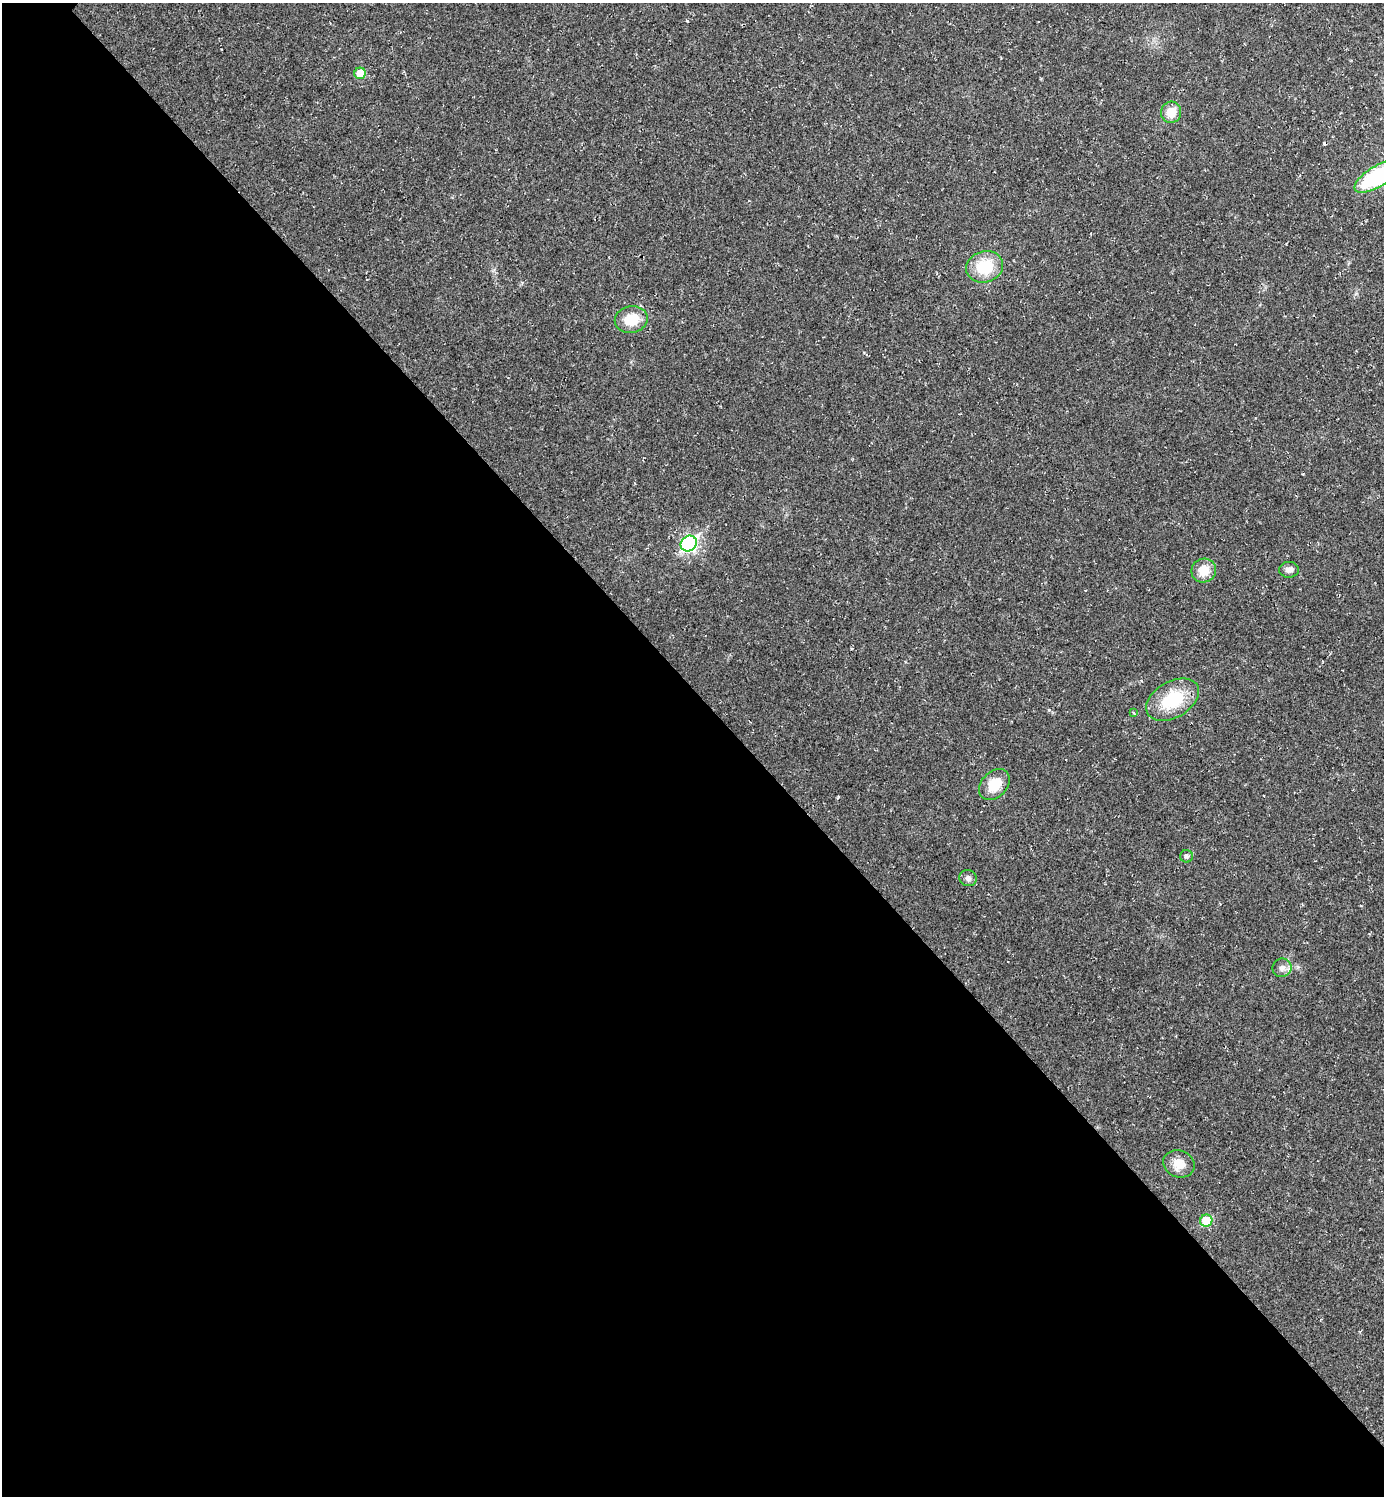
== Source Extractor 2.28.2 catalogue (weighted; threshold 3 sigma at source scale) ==
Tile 14 of 4 x 4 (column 2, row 4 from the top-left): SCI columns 1536-2917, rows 2-1495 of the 5977 x 5977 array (HDU 1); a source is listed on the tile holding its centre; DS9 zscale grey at full resolution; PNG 1386 x 1498 px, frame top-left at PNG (2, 3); each listed source drawn as its Kron ellipse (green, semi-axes under 4 px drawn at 4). Shown black and unused: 54% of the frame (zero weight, under 2 of 3 exposures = <1% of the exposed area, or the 3 px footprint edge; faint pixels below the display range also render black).
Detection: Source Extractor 2.28.2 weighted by HDU 2 'WHT'; one run over the whole footprint, this tile lists its part. Background 0.0318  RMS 0.0063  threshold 0.0283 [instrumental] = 3 sigma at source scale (4.5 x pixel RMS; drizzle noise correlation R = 1.50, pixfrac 1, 0.05/0.05 arcsec/px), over >= 5 px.
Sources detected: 20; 4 cosmic-ray / hot-pixel residue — neither listed nor drawn; the other 16 listed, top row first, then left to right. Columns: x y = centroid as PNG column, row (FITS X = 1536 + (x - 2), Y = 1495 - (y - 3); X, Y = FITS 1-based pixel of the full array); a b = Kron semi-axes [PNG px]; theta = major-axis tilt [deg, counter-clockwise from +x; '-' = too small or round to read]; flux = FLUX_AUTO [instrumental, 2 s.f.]
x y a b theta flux
360 73 6 5 - 12
1171 112 11 10 - 8.5
1378 176 27 10 31 61
985 267 19 15 17 22
631 320 16 13 12 14
689 544 8 7 - 130
1289 570 10 8 0 3.2
1204 571 12 11 - 10
1173 700 28 18 30 29
1134 713 4 2 - 0.6
994 785 18 12 46 13
1186 856 6 6 - 1.5
968 878 9 8 - 2.2
1282 968 10 9 - 3.3
1179 1164 16 13 -20 8.3
1206 1221 6 6 - 18
Isophote crosses this tile's border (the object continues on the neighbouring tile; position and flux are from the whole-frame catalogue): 1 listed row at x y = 1378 176
Unlisted compact peaks at least as high as the median listed source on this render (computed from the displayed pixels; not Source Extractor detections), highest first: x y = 687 21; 1049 710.